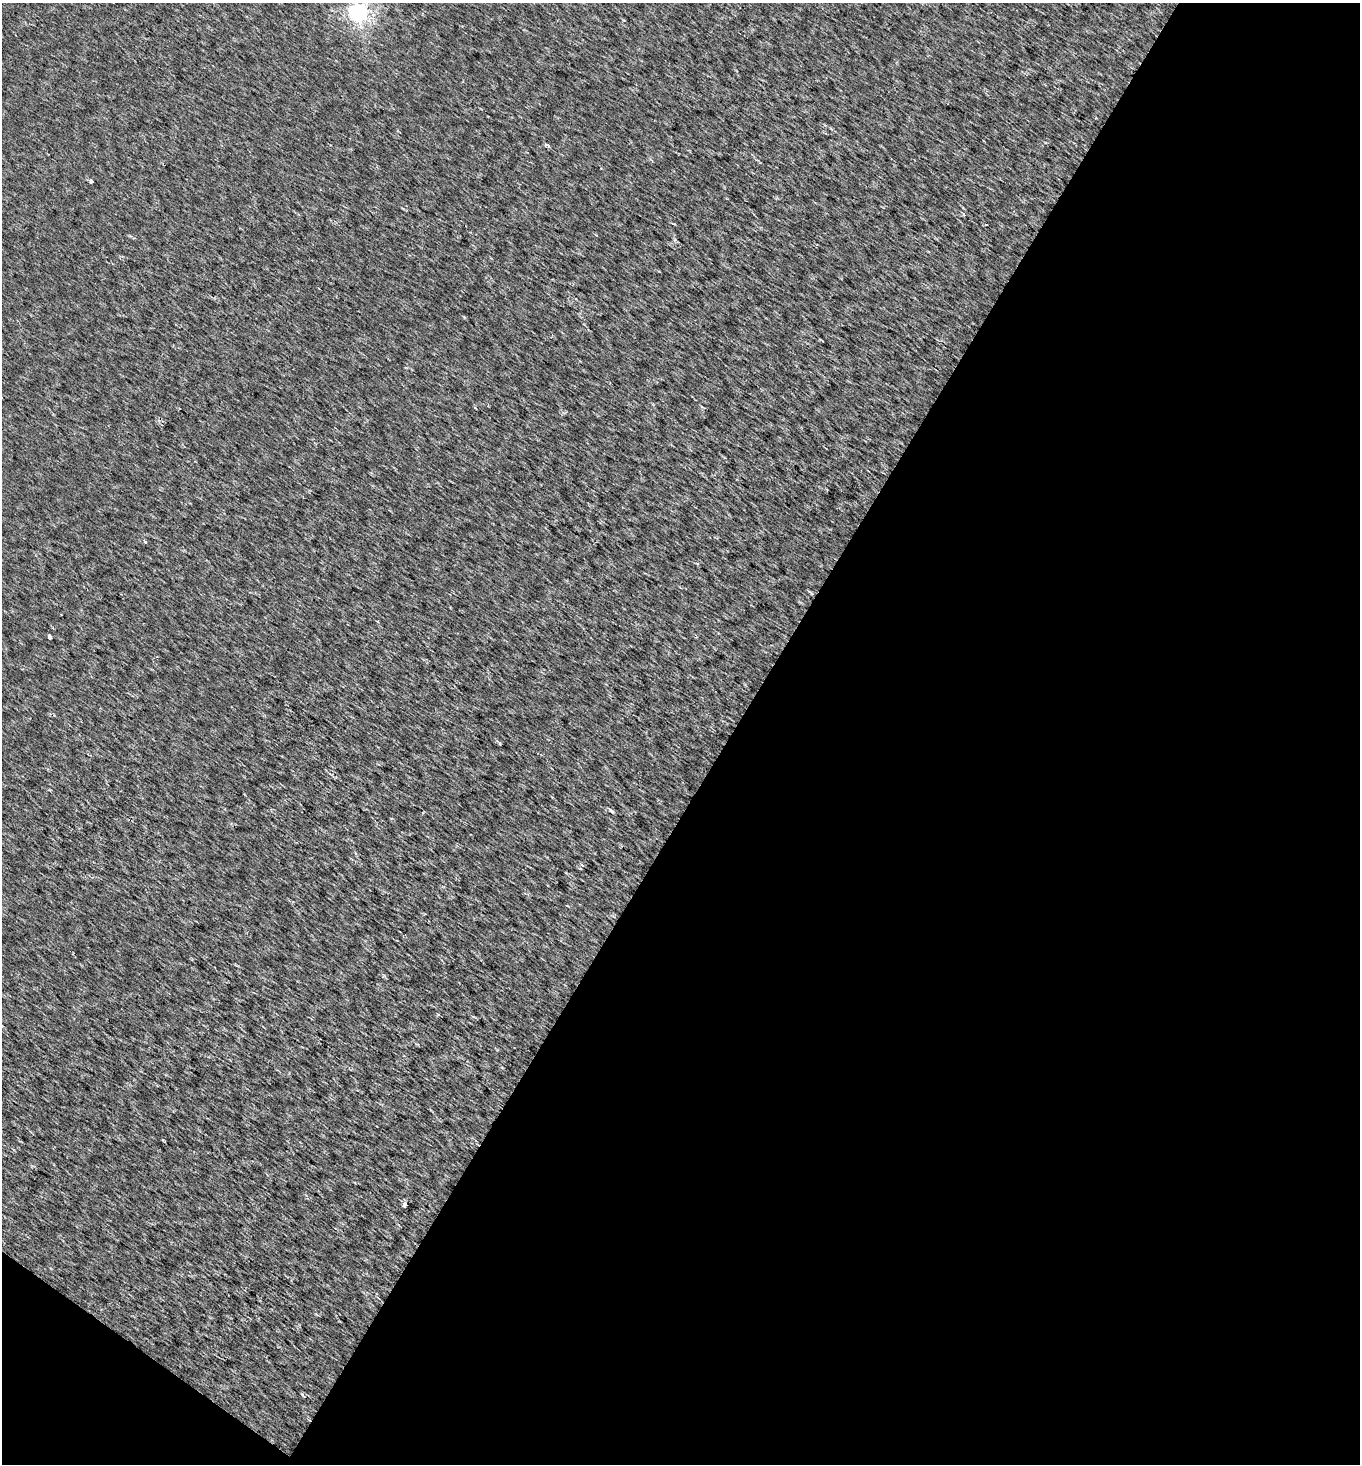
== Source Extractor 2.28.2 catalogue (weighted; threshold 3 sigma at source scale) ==
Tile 4 of 2 x 2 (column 2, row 2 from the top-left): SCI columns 1486-2843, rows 2-1463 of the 2954 x 2924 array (HDU 1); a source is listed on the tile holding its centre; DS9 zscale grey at full resolution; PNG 1362 x 1466 px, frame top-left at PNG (2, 3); no overlay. Shown black and unused: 48% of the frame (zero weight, under 2 of 3 exposures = <1% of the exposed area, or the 3 px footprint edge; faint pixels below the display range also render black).
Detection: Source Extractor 2.28.2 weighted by HDU 2 'WHT'; one run over the whole footprint, this tile lists its part. Background 0.00135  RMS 0.005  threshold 0.0224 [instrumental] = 3 sigma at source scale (4.5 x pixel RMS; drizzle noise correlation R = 1.50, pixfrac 1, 0.0396/0.0396 arcsec/px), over >= 5 px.
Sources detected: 8; all 8 listed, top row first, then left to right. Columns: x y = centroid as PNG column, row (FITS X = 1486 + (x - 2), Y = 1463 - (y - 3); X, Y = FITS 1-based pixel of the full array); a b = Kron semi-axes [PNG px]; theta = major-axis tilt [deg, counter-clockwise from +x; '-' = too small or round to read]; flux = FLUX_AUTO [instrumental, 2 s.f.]
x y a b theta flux
358 12 7 6 - 160
548 145 5 4 - 0.88
91 181 5 3 - 0.56
987 225 2 2 - 0.43
145 542 5 4 - 1
50 637 4 3 - 4.5
612 811 6 4 -38 0.98
405 1205 4 4 - 2.8
Isophote crosses this tile's border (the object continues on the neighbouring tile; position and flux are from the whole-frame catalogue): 1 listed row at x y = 358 12